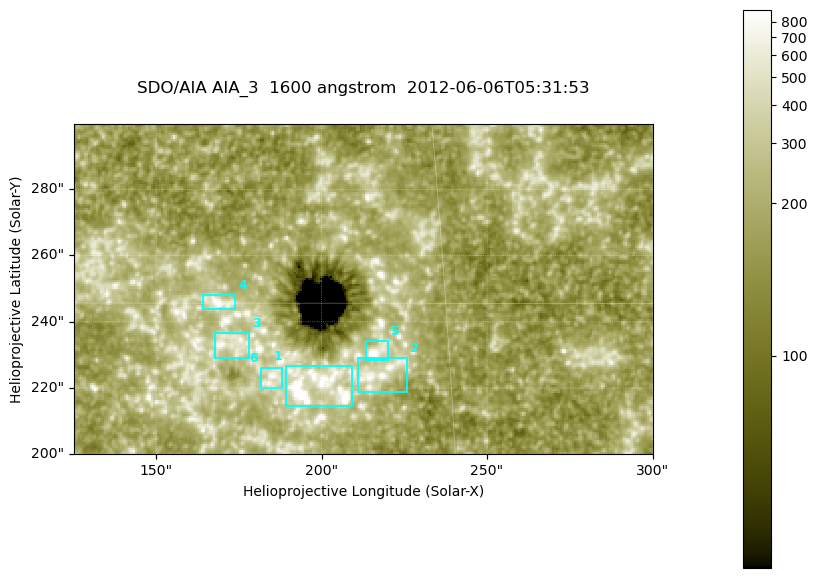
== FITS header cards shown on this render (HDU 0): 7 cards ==
TELESCOP= 'SDO/AIA '
INSTRUME= 'AIA_3   '
WAVELNTH=                 1600
WAVEUNIT= 'angstrom'
DATE-OBS= '2012-06-06T05:31:53.13'
CTYPE1  = 'HPLN-TAN'
CTYPE2  = 'HPLT-TAN'

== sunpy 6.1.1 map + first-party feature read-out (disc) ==
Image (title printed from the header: SDO/AIA AIA_3  1600 angstrom  2012-06-06T05:31:53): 287 x 164 px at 0.609 arcsec/px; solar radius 946 arcsec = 1552 px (partial field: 0.6% of the solar disc is inside the frame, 100% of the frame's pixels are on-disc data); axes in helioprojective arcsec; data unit not stated in the header (colour bar unlabelled)
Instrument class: DISC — disc imager (sunpy class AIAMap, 1600 A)
Bright regions (active regions / flare kernels): reference = the on-disc median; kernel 3 px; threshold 5 sigma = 314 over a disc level ~178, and >= 1.15x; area >= 47 px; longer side >= 3 px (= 1.8 arcsec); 6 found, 6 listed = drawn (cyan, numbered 1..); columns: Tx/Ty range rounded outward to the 2 arcsec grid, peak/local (2 s.f.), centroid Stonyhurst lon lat
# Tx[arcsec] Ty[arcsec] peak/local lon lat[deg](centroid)
1 188..210 214..228 14 +12 +13
2 210..226 218..230 4.6 +14 +14
3 168..178 228..238 4.3 +11 +14
4 164..174 244..248 6.4 +11 +15
5 212..220 228..234 5.4 +14 +14
6 182..188 220..226 4.3 +12 +14